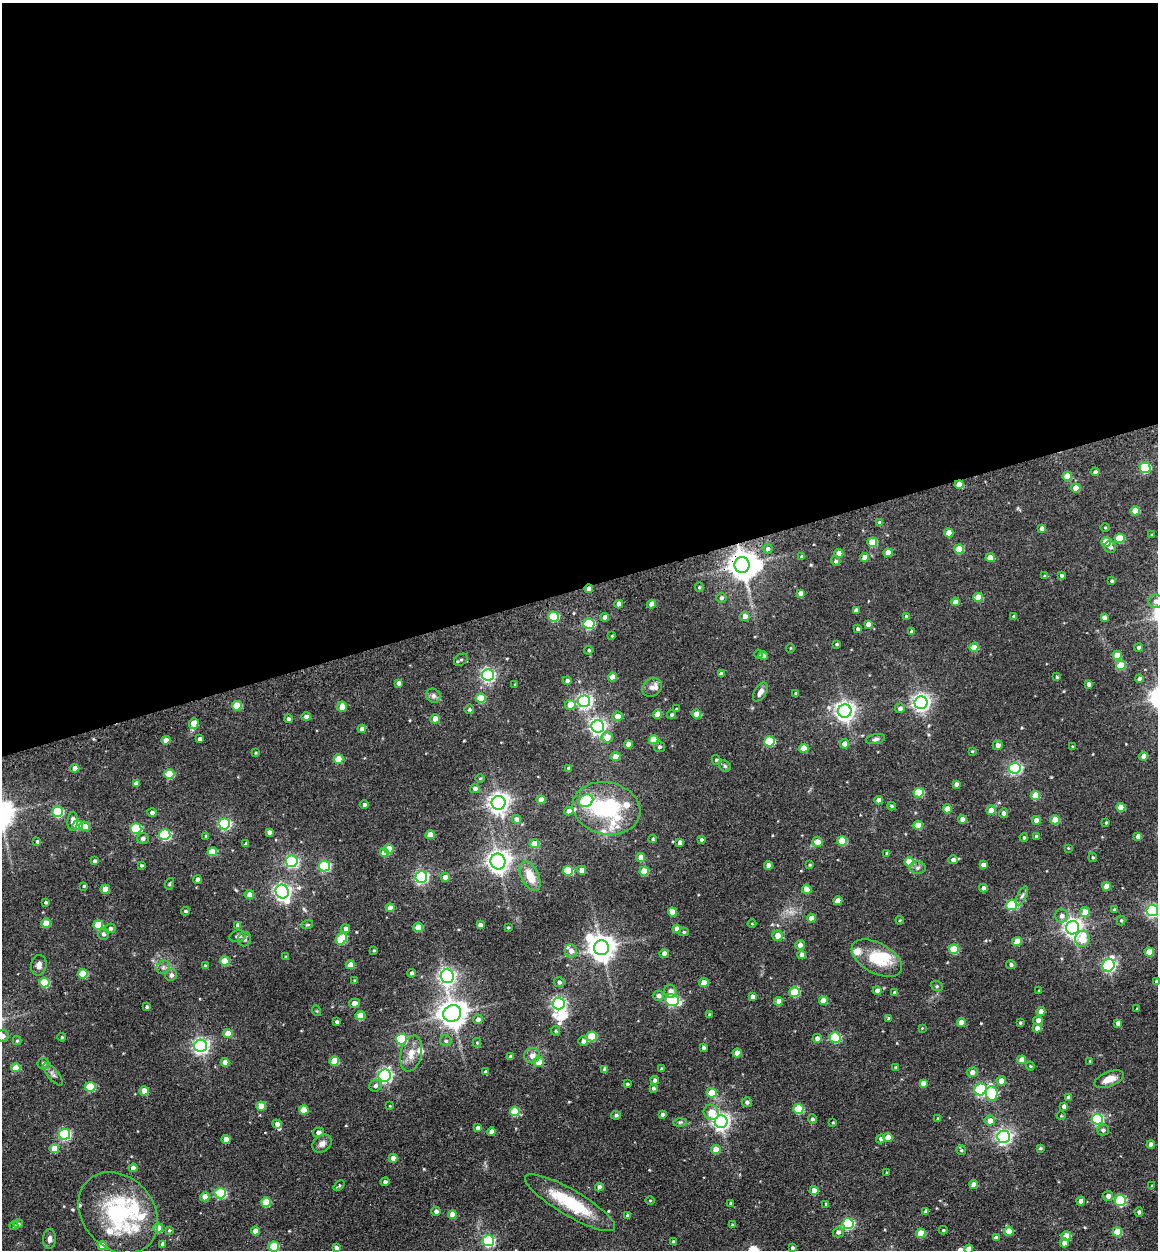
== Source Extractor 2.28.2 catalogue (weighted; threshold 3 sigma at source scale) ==
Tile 2 of 4 x 4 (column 2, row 1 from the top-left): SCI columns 1489-2644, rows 3864-5111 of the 5253 x 5273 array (HDU 1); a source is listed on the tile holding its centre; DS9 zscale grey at full resolution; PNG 1160 x 1252 px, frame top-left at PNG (2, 3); each listed source drawn as its Kron ellipse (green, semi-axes under 4 px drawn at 4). Shown black and unused: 47% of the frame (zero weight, under 3 of 4 exposures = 9% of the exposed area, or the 3 px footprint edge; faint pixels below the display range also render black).
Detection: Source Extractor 2.28.2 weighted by HDU 2 'WHT'; one run over the whole footprint, this tile lists its part. Background 0.0817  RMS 0.0093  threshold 0.0418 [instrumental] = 3 sigma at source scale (4.5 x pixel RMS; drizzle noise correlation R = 1.50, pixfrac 1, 0.05/0.05 arcsec/px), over >= 5 px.
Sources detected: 431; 4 inside a brighter object's white glare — neither listed nor drawn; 15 inside a brighter listed object's ellipse — not listed separately; the other 412 listed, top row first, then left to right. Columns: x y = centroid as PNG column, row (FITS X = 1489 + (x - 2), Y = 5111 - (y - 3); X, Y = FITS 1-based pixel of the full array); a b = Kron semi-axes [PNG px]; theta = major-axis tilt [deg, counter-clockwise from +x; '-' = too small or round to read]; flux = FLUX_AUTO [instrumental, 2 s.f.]
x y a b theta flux
1145 468 5 5 - 63
1095 472 4 4 - 2.1
1067 476 4 4 - 13
959 485 4 4 - 12
1076 488 4 4 - 11
1135 511 5 4 - 14
880 523 4 4 - 5.2
1042 528 4 4 - 3.8
1105 528 4 3 - 0.76
949 533 4 4 - 12
1152 535 3 3 - 0.92
1119 538 5 4 - 23
872 542 5 4 - 22
1106 542 5 4 - 22
1110 547 6 5 - 2.6
768 549 5 5 - 2
959 549 5 4 - 22
839 553 4 4 - 7.4
888 553 4 4 - 8.8
802 557 4 3 - 1.6
864 557 4 4 - 7.2
990 558 4 4 - 11
836 561 5 4 - 1.8
742 565 8 7 - 1100
1061 575 4 4 - 2.2
1045 576 4 3 - 1.2
1112 581 3 3 - 1.4
699 587 5 4 - 1.1
589 589 4 4 - 5.6
800 593 4 4 - 4.3
978 597 5 4 - 15
721 598 5 5 - 2
1156 601 7 7 - 4.4
955 602 4 4 - 6.5
619 604 4 4 - 6.7
651 604 4 4 - 6.3
856 610 4 4 - 3.8
745 616 5 4 - 6.5
906 616 4 4 - 1.2
1014 616 4 3 - 2.6
553 617 5 5 - 53
605 617 4 4 - 4.8
1104 617 4 4 - 3.7
589 624 5 5 - 72
868 624 4 4 - 5.4
858 629 4 3 - 1.8
911 632 4 4 - 1.5
612 636 4 3 - 0.86
837 644 3 3 - 1.3
974 647 4 4 - 17
1139 647 4 4 - 2.1
790 648 4 3 - 0.68
589 650 4 4 - 1.2
759 654 4 4 - 0.97
1117 655 4 4 - 10
763 656 5 4 - 3.2
461 660 7 5 36 1.9
1121 665 5 4 - 23
721 674 4 4 - 3.2
488 675 6 5 - 190
612 677 4 4 - 9
1057 677 4 4 - 0.99
1139 679 4 4 - 3.2
567 681 4 4 - 2.9
398 683 4 4 - 3.4
515 684 3 2 - 0.75
1089 684 4 4 - 3
652 687 10 8 41 4.2
760 692 10 6 59 4.5
796 694 4 3 - 1.8
433 696 7 6 - 3.4
481 698 5 4 - 25
584 701 6 6 - 200
921 703 6 6 - 370
570 705 5 5 - 13
237 706 5 4 - 26
342 707 5 4 - 8
900 708 5 4 - 3
469 709 5 5 - 1.2
676 709 4 4 - 1
845 711 7 6 - 470
658 714 4 4 - 12
696 714 4 4 - 14
671 715 4 4 - 1.5
306 716 4 4 - 4
617 716 5 4 - 8
288 719 4 4 - 2
435 719 4 4 - 9.8
194 723 5 5 - 13
597 726 6 6 - 280
362 729 4 4 - 5.2
607 737 5 5 - 9.7
200 739 4 3 - 2.9
876 739 10 5 11 2.4
166 740 4 4 - 7.6
654 740 5 4 - 18
769 741 5 5 - 45
628 744 4 4 - 6.9
845 744 5 4 - 6.2
998 745 5 5 - 4.1
1072 746 4 3 - 0.85
659 747 5 5 - 1.9
804 748 4 4 - 16
972 751 4 3 - 0.95
256 753 4 3 - 0.82
1144 756 4 4 - 7.2
615 757 5 4 - 9.1
338 759 5 4 - 20
716 760 5 4 - 1.4
725 766 6 5 - 1.3
75 768 5 4 - 5
568 768 3 3 - 0.84
1015 768 6 5 - 140
169 774 5 5 - 31
480 778 5 3 - 0.78
136 783 4 4 - 3.7
956 784 4 3 - 2.5
475 789 5 4 - 3.3
919 793 5 5 - 30
1035 795 4 4 - 18
541 800 4 4 - 8.4
878 800 4 4 - 5.1
586 801 7 6 - 100
499 803 7 7 - 560
364 805 4 4 - 2.3
891 806 4 3 - 1.4
1121 807 4 4 - 15
606 808 34 26 -11 95
947 809 4 4 - 11
991 810 5 5 - 9.4
569 811 4 4 - 6.3
58 812 5 5 - 67
152 813 4 4 - 3
1003 813 5 4 - 2.7
516 819 5 4 - 3.8
962 819 4 4 - 6.6
1036 820 4 4 - 5.7
1055 820 5 4 - 19
73 821 9 5 87 5.6
1106 823 3 2 - 0.99
224 824 6 5 - 110
78 825 5 5 - 29
918 825 4 4 - 16
84 826 5 5 - 9
136 828 5 5 - 60
269 832 4 4 - 3
165 834 6 5 - 83
430 835 4 4 - 11
206 836 4 3 - 1.2
1036 836 4 4 - 1.8
1138 836 4 4 - 5.2
1024 837 4 3 - 1.2
143 838 6 5 - 2.8
653 839 4 3 - 1.1
701 840 4 4 - 1.9
37 841 4 4 - 2.1
842 841 5 5 - 27
680 842 4 4 - 3.5
817 842 5 5 - 7
246 844 4 3 - 1.2
534 844 5 4 - 16
1068 848 3 3 - 0.66
389 849 5 5 - 19
212 852 5 4 - 16
384 852 4 4 - 12
887 853 4 3 - 1.9
641 857 4 4 - 11
1093 857 4 4 - 1.2
953 860 5 4 - 3.5
94 861 4 4 - 1.6
292 861 6 5 - 160
498 861 8 7 - 640
909 862 5 4 - 18
141 865 3 3 - 1.2
768 865 4 4 - 6.1
810 865 4 3 - 1
983 865 4 4 - 4.4
325 866 5 5 - 82
917 868 8 6 2 2.6
582 870 4 4 - 9.4
568 871 5 5 - 32
644 871 5 4 - 17
530 876 16 8 -64 15
421 877 6 5 - 160
445 877 4 4 - 6.6
197 880 4 4 - 3.9
169 884 6 3 71 0.88
84 886 3 3 - 1
1106 886 4 4 - 10
983 888 4 4 - 4.9
105 889 5 4 - 13
807 889 5 4 - 8.1
282 892 7 6 - 310
249 895 4 4 - 6.1
1022 896 10 4 63 2.5
838 901 4 4 - 9.8
46 902 4 3 - 1.5
1012 905 5 5 - 64
390 908 4 4 - 8.2
1114 910 4 3 - 1.1
1152 910 6 5 - 160
185 911 4 3 - 1.3
672 912 4 4 - 12
1085 912 5 5 - 11
1062 916 7 6 - 3.9
811 918 4 4 - 10
900 920 4 3 - 0.87
1121 920 5 4 - 1.1
46 923 5 4 - 16
752 923 4 3 - 0.73
98 925 5 5 - 27
238 925 4 4 - 4
307 925 6 3 18 1.1
480 925 4 4 - 4
418 927 5 4 - 17
508 927 3 2 - 0.83
110 928 5 5 - 2.6
1072 928 7 6 - 410
345 929 5 4 - 3.5
677 929 4 4 - 7.6
684 932 5 4 - 1.3
103 934 6 5 - 2.5
777 935 5 5 - 7.7
238 936 8 5 12 2.3
244 939 7 6 - 2.6
341 939 6 5 - 42
1082 939 8 7 - 22
1017 942 5 4 - 16
800 945 5 4 - 5
601 948 7 7 - 900
954 949 5 5 - 29
374 950 3 3 - 1
571 951 6 6 - 4.8
1149 952 5 4 - 17
664 953 4 4 - 5.1
802 955 4 4 - 5.9
286 957 3 3 - 1.1
877 958 27 15 -29 30
225 961 5 4 - 24
1011 964 5 4 - 2.2
39 965 10 7 81 4
350 965 4 4 - 11
1108 965 6 6 - 160
205 966 3 3 - 1.9
163 967 7 6 - 2.4
411 973 4 4 - 2
83 974 5 4 - 30
171 975 6 5 - 2.7
447 976 7 6 - 280
354 981 3 3 - 1.1
1156 981 4 3 - 1.6
44 982 5 5 - 40
559 982 5 5 - 2.4
704 983 4 4 - 13
937 986 6 5 - 1.5
670 991 6 6 - 4.9
877 991 4 4 - 3.8
1039 991 3 3 - 1.2
794 992 5 5 - 34
895 993 4 4 - 3.3
658 996 5 5 - 3.8
752 997 4 4 - 4.3
672 1000 7 5 -18 130
779 1001 4 4 - 8.7
823 1001 4 4 - 12
354 1003 5 4 - 5
559 1003 6 6 - 210
147 1007 4 4 - 1.3
1137 1009 3 3 - 0.97
317 1011 5 3 - 0.75
1041 1011 4 4 - 6.3
452 1013 9 8 - 1100
709 1015 4 4 - 1.6
360 1016 5 4 - 18
889 1018 4 4 - 1.5
478 1019 5 5 - 3.8
1038 1020 5 4 - 4.2
337 1022 3 3 - 1.8
961 1022 4 4 - 9.4
1020 1023 3 3 - 1.1
1118 1023 4 4 - 4.2
922 1028 3 3 - 0.62
1037 1028 4 4 - 5.4
556 1031 5 4 - 1
228 1033 4 4 - 16
2 1036 6 6 - 5.8
62 1037 4 3 - 1.2
592 1037 5 5 - 34
835 1037 5 5 - 72
817 1038 4 4 - 3.9
401 1039 5 5 - 64
17 1041 4 4 - 1.1
446 1041 6 5 - 1.8
583 1041 5 4 - 3.3
477 1042 4 4 - 1
201 1046 6 6 - 260
703 1048 3 3 - 2.1
737 1053 4 4 - 9.7
411 1054 18 10 77 11
532 1056 8 7 - 5.4
510 1057 3 3 - 2.3
1022 1060 4 4 - 9.5
334 1061 5 4 - 22
1090 1061 3 3 - 0.71
225 1062 4 4 - 7.3
539 1062 5 5 - 11
43 1063 5 5 - 2.2
1030 1066 4 3 - 0.98
16 1068 4 4 - 14
896 1068 4 4 - 2.5
605 1069 4 4 - 3.8
662 1069 4 3 - 1.8
485 1072 4 3 - 1.8
972 1072 5 5 - 5
53 1074 14 5 -51 3.1
385 1076 6 6 - 180
1109 1079 15 7 21 9.8
655 1080 4 4 - 2.7
1001 1081 5 4 - 7.3
923 1083 4 4 - 5.4
627 1084 3 3 - 1.4
375 1086 6 6 - 3.1
90 1087 5 5 - 42
653 1088 4 4 - 1.8
981 1090 6 5 - 120
144 1091 4 4 - 12
712 1093 5 5 - 18
992 1093 7 5 -83 56
1068 1097 4 4 - 4.6
747 1102 5 4 - 2.2
261 1106 4 4 - 14
390 1106 4 3 - 0.71
1064 1106 4 4 - 3.3
798 1109 5 5 - 36
304 1110 5 4 - 17
515 1111 5 5 - 29
711 1112 8 7 - 12
662 1114 3 3 - 2
616 1115 5 4 - 1.6
1061 1116 4 3 - 0.68
812 1119 4 4 - 2
938 1119 3 3 - 1.5
1097 1119 5 5 - 100
990 1121 5 5 - 7.6
680 1122 7 4 1 1.6
721 1122 6 6 - 330
833 1122 3 3 - 0.87
277 1124 5 4 - 4
478 1128 4 4 - 5.3
1103 1130 6 5 - 2.3
318 1132 5 4 - 2.9
491 1132 4 4 - 4.8
64 1134 6 5 - 100
888 1137 4 4 - 13
1003 1137 6 6 - 260
226 1139 4 4 - 8.9
881 1139 4 4 - 2.7
322 1144 10 8 38 4.5
1151 1144 4 4 - 5.3
1040 1148 4 3 - 1.3
54 1149 4 4 - 12
716 1149 5 4 - 11
961 1150 5 4 - 1.4
393 1158 4 4 - 7.5
133 1168 4 4 - 7.1
887 1173 4 3 - 1.1
385 1182 4 4 - 2.8
974 1184 4 4 - 8
339 1186 6 3 38 1.1
1152 1186 4 3 - 0.78
599 1187 4 4 - 3.4
814 1191 4 4 - 9.6
220 1193 5 5 - 81
1108 1196 5 5 - 3.8
205 1197 4 4 - 8.6
650 1200 4 3 - 0.77
1120 1200 5 5 - 72
1081 1201 4 4 - 5.2
266 1202 5 5 - 22
570 1203 51 13 -30 47
731 1203 3 3 - 1.3
826 1204 3 3 - 1.5
436 1211 4 4 - 3.3
926 1211 4 4 - 3.5
1139 1212 5 4 - 1.9
118 1213 44 35 -47 91
452 1214 4 4 - 10
628 1216 4 4 - 3.6
18 1224 5 4 - 1.4
848 1224 5 5 - 90
732 1225 4 4 - 0.79
14 1226 4 4 - 2
158 1228 5 4 - 16
169 1230 4 4 - 1.2
943 1230 4 4 - 1
255 1231 4 4 - 9.1
1009 1231 5 4 - 11
838 1232 5 5 - 2.7
1117 1232 5 4 - 22
921 1233 5 4 - 19
1066 1236 5 5 - 16
996 1238 4 4 - 4.6
50 1239 10 6 87 3.7
488 1241 5 5 - 110
673 1242 4 3 - 1.8
1064 1243 4 4 - 6.3
163 1244 4 4 - 3
102 1246 5 4 - 14
274 1246 5 5 - 32
336 1248 4 4 - 2.9
792 1248 4 3 - 1.4
969 1249 4 4 - 9.5
Overlapping masked pixels (flux is a lower limit): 3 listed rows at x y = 959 485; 742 565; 589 589
Isophote crosses this tile's border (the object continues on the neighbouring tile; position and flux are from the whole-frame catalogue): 6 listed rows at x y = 1156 601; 1152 910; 1156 981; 2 1036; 274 1246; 969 1249